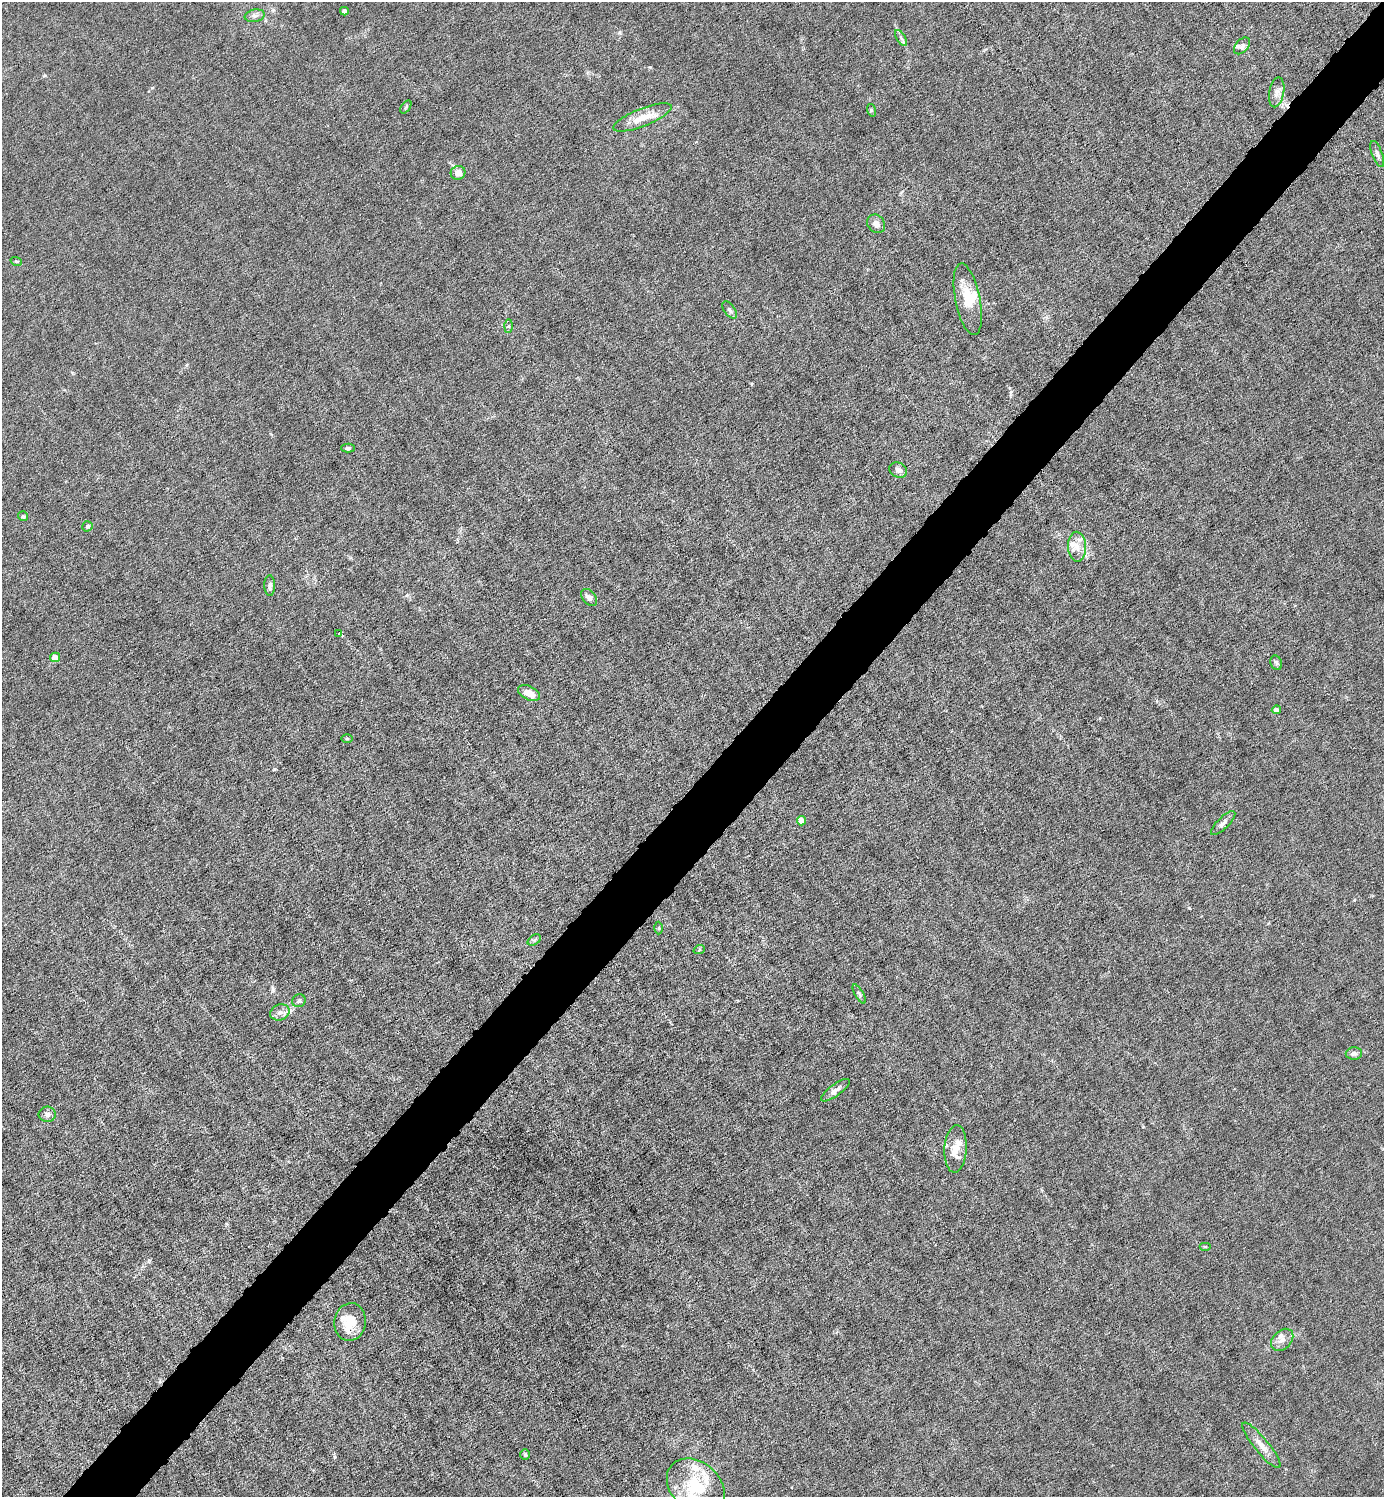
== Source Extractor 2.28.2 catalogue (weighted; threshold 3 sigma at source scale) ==
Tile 7 of 4 x 4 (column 3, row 2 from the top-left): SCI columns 2920-4301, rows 2991-4485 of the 5980 x 5980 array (HDU 1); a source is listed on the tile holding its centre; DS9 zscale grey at full resolution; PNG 1386 x 1499 px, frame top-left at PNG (2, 2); each listed source drawn as its Kron ellipse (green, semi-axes under 4 px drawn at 4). Shown black and unused: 5% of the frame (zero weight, under 6 of 12 exposures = <1% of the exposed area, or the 3 px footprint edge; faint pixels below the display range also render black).
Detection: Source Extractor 2.28.2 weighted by HDU 2 'WHT'; one run over the whole footprint, this tile lists its part. Background 0.0143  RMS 0.003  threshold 0.0125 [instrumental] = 3 sigma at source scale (4.09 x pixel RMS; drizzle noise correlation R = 1.36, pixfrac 0.8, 0.05/0.05 arcsec/px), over >= 5 px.
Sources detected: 56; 10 inside a brighter listed object's ellipse — not listed separately; the other 46 listed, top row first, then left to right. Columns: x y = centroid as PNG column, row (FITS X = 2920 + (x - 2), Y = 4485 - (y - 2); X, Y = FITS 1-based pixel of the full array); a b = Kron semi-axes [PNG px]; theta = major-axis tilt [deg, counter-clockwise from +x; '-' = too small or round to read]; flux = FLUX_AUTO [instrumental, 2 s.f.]
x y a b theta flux
344 11 4 4 - 0.67
255 16 10 6 10 1
901 38 9 3 -59 0.66
1242 46 10 6 48 0.9
1277 92 15 7 79 1.6
406 107 7 4 53 0.38
871 110 6 4 -73 0.35
642 117 31 9 22 4.9
1377 154 14 5 -70 0.88
458 173 7 6 - 2
876 224 10 8 -49 1.7
16 261 6 3 -18 0.3
968 299 36 12 -79 6.5
729 310 10 5 -53 0.74
509 326 7 4 89 0.46
348 448 7 4 -1 0.54
898 470 9 7 -26 1.1
23 516 5 5 - 0.48
87 526 5 5 - 0.62
1077 547 15 9 -87 2.6
270 586 10 5 -89 0.95
589 597 10 6 -50 1.2
339 633 3 2 - 0.8
55 657 5 5 - 2.8
1276 663 7 5 -70 0.62
529 693 12 7 -27 2.7
1276 710 4 4 - 1.2
347 738 6 4 0 0.25
801 821 4 4 - 1.9
1223 823 16 6 44 1.2
659 928 6 4 89 0.33
534 940 7 4 33 0.54
699 950 6 3 20 0.29
859 994 11 3 -60 0.53
299 1001 7 6 - 0.71
280 1012 10 8 23 1.4
1354 1054 8 6 1 1
835 1090 17 6 36 1.5
47 1114 8 7 - 1.2
956 1149 24 11 87 4.3
1205 1247 6 4 0 0.3
350 1322 19 16 79 5.6
1282 1340 13 9 44 1.9
1261 1445 29 7 -51 2.9
525 1455 5 5 - 0.47
696 1487 32 24 -42 16
Isophote crosses this tile's border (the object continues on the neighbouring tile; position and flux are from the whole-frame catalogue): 1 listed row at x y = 696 1487
Unlisted compact peaks at least as high as the median listed source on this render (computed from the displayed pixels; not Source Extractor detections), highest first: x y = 274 769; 1189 908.